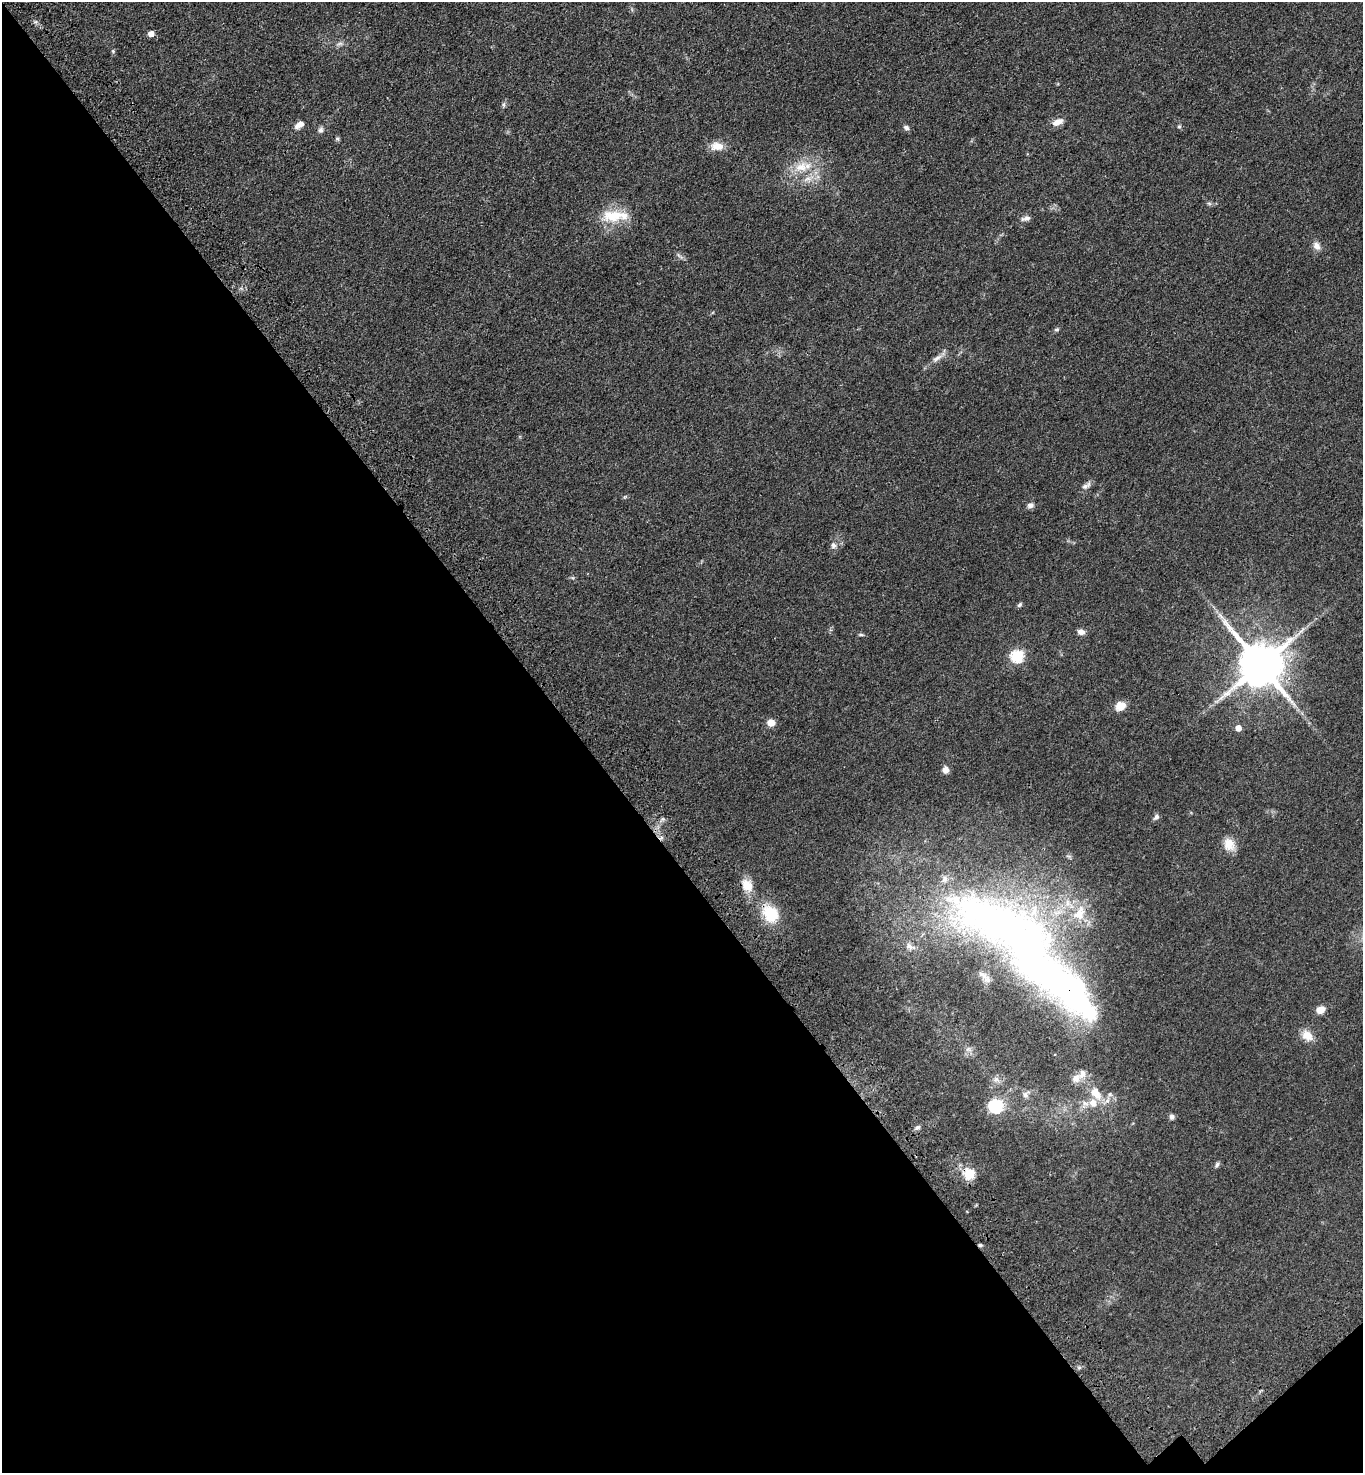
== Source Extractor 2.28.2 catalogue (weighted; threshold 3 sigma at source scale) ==
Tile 14 of 4 x 4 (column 2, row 4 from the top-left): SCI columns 1611-2971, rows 102-1572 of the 6086 x 6088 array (HDU 1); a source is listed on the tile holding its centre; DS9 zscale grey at full resolution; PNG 1365 x 1475 px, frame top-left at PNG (2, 2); no overlay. Shown black and unused: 43% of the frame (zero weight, under 3 of 4 exposures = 6% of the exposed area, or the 3 px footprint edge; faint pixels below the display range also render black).
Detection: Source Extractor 2.28.2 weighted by HDU 2 'WHT'; one run over the whole footprint, this tile lists its part. Background 0.0432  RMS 0.005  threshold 0.0226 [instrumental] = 3 sigma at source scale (4.5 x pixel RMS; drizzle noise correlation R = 1.50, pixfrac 1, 0.05/0.05 arcsec/px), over >= 5 px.
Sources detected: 61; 1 too faint to see at this stretch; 2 inside a brighter object's white glare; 1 cosmic-ray / hot-pixel residue — not listed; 7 inside a brighter listed object's ellipse — not listed separately; the other 50 listed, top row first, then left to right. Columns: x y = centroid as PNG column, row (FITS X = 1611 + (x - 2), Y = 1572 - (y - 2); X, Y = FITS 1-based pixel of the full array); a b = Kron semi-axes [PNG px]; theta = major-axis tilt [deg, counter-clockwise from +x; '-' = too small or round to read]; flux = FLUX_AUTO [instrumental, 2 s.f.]
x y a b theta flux
151 34 5 4 - 4.3
113 51 6 4 -46 0.61
504 105 8 4 83 0.95
1058 122 14 8 23 3.7
299 125 12 6 33 3.1
1179 126 5 5 - 0.68
906 128 8 6 -27 1.3
320 130 7 7 - 1.3
337 139 6 4 -30 0.71
717 146 18 11 0 5.1
801 167 22 14 23 11
1209 203 7 4 -19 0.81
613 216 32 17 1 14
1026 218 13 6 13 1.8
1316 246 10 7 -55 2.9
679 256 12 3 -41 1.1
1057 329 7 4 7 0.77
937 358 16 6 35 2.9
1086 486 15 6 30 2
1031 505 8 7 - 1.8
833 545 8 7 - 1.7
1020 605 7 5 40 0.92
1081 632 8 6 -12 2.4
861 635 8 3 0 0.71
1017 656 6 6 - 51
1261 664 13 12 - 2400
1120 706 12 10 25 4.7
771 723 7 7 - 4.2
1238 728 5 5 - 4.5
946 770 8 7 - 2.6
1156 817 8 6 47 1.4
1229 844 17 13 -63 5.9
747 885 17 13 -57 6.7
771 914 21 17 -49 16
992 917 197 68 -31 290
910 946 15 7 -29 2.7
1320 1010 8 6 27 5.3
1307 1035 16 12 -46 5.3
968 1049 8 7 - 1.7
1076 1078 13 10 52 4.1
996 1079 7 6 - 1.6
1096 1093 21 12 -57 9.1
1025 1095 9 7 -57 1.8
1085 1104 11 9 35 3.2
995 1106 7 6 - 64
1172 1117 6 6 - 1.4
917 1127 8 5 37 1.2
1217 1165 8 5 63 1
969 1174 6 5 - 34
980 1245 4 4 - 0.88
Overlapping masked pixels (flux is a lower limit): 3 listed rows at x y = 771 914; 969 1174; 980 1245